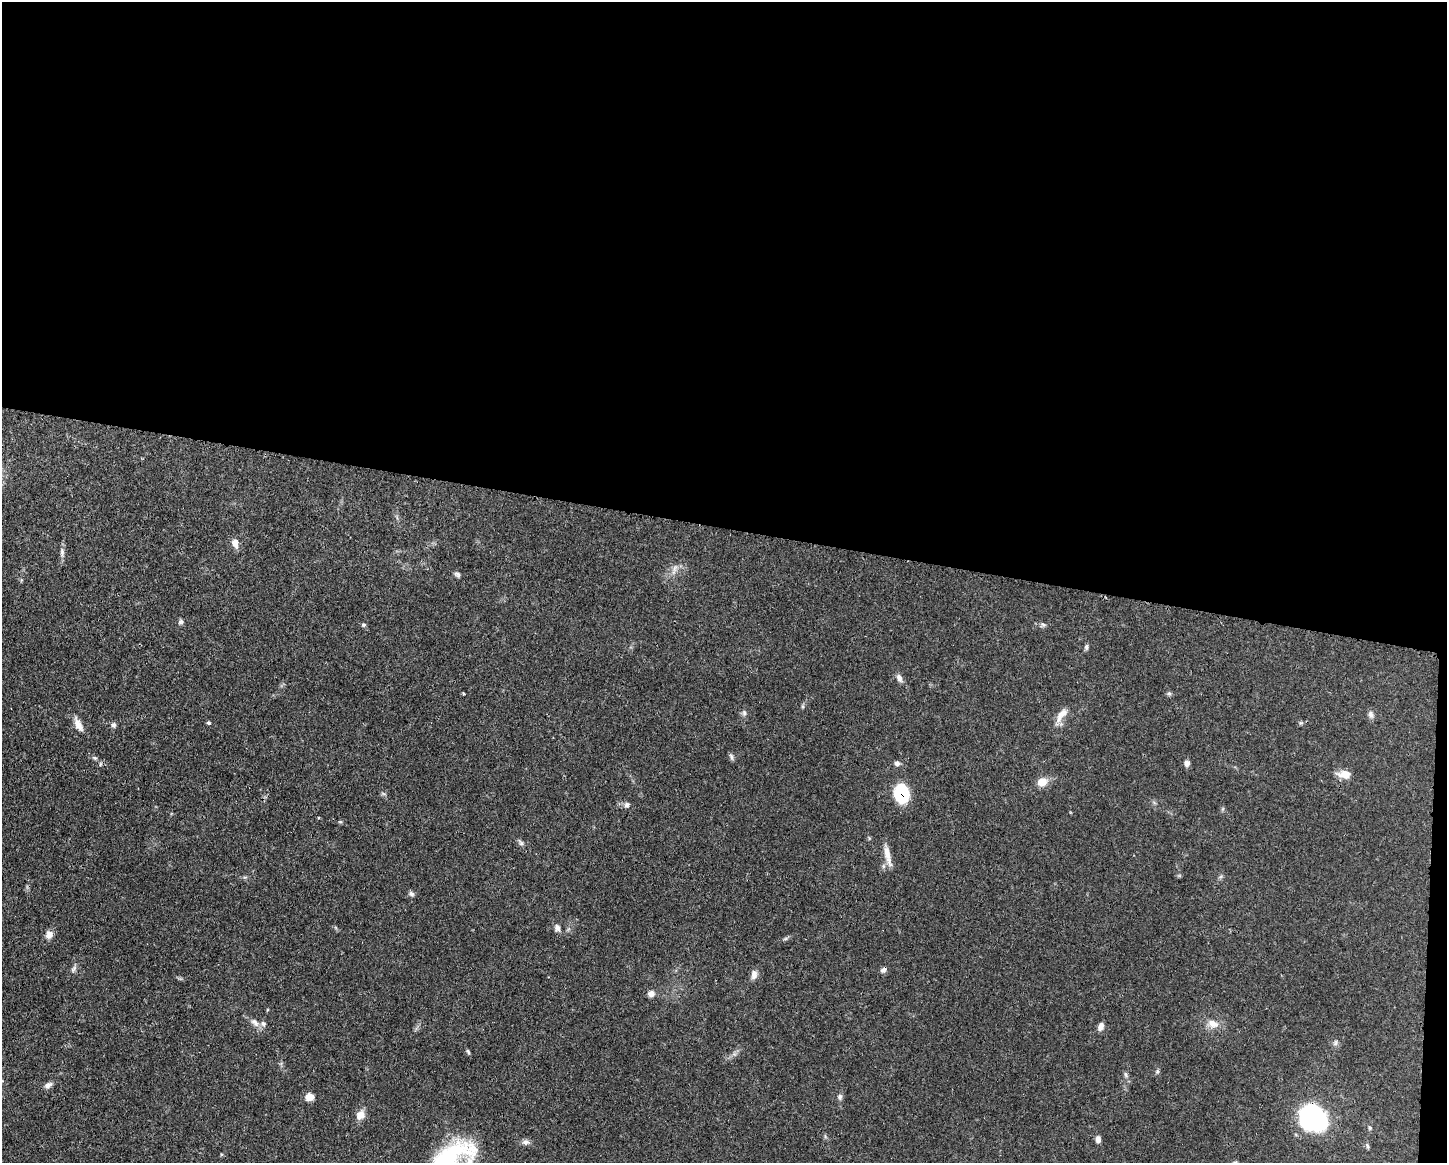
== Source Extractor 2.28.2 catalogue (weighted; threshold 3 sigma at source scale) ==
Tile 3 of 3 x 4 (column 3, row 1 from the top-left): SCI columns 3002-4446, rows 3490-4650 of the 4670 x 4657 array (HDU 1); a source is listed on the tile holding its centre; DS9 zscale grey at full resolution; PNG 1449 x 1165 px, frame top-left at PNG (2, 2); no overlay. Shown black and unused: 46% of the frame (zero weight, under 3 of 4 exposures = <1% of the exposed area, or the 3 px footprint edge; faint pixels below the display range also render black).
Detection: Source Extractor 2.28.2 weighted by HDU 2 'WHT'; one run over the whole footprint, this tile lists its part. Background 0.0551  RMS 0.0033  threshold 0.0148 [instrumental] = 3 sigma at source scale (4.5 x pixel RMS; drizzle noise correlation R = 1.50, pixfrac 1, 0.05/0.05 arcsec/px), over >= 5 px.
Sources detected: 57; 1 inside a brighter listed object's ellipse — not listed separately; the other 56 listed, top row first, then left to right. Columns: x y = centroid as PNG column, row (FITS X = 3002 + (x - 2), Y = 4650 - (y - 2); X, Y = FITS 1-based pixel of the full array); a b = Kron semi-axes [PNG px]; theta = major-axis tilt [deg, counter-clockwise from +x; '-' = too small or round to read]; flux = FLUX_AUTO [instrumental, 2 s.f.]
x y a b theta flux
235 543 11 8 -75 2.4
62 552 13 6 -90 1.4
675 568 10 6 63 1.4
457 574 8 5 -41 0.8
21 580 6 4 72 0.39
181 622 7 6 - 0.79
363 625 6 5 - 0.53
1043 625 9 5 -30 0.77
1086 647 7 5 82 0.72
899 678 11 7 -67 1.4
463 693 3 3 - 0.57
1169 693 6 5 - 0.62
744 713 7 6 - 0.79
1061 715 24 8 54 3.4
1371 715 10 7 -68 1.2
208 723 5 5 - 0.5
1301 723 6 4 -42 0.48
78 724 18 8 -63 3
113 725 7 6 - 0.96
731 756 10 5 -75 0.77
94 758 7 5 -27 0.7
897 763 7 6 - 1.1
1187 763 7 7 - 1.3
1344 774 16 9 -2 3.4
1042 782 11 9 23 4
383 793 7 4 -20 0.49
901 793 13 10 -84 26
627 805 8 7 - 0.97
318 817 3 2 - 0.32
521 844 6 4 18 0.6
887 855 29 7 -77 3.5
411 894 7 6 - 0.85
557 928 9 7 -69 1.4
49 935 12 9 56 2
785 939 7 4 19 0.55
73 969 11 5 54 1
883 970 8 7 - 1
754 975 12 8 85 1.7
651 994 9 8 - 1.6
255 1022 13 8 -47 1.9
1213 1024 16 10 -18 3.4
1101 1026 9 6 74 1.6
1335 1043 8 5 72 0.83
468 1052 7 4 -63 0.5
1157 1071 7 5 70 0.57
1126 1075 8 5 -72 0.79
48 1085 10 7 31 1.4
310 1097 9 7 5 3.1
840 1097 8 6 85 0.95
360 1115 13 10 58 2.5
1313 1118 22 17 -41 67
1370 1128 6 4 -72 0.51
1098 1139 8 6 87 1.4
526 1142 11 7 1 1.3
1367 1146 7 4 -71 0.62
457 1149 21 17 36 9.8
Overlapping masked pixels (flux is a lower limit): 2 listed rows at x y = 901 793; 1313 1118